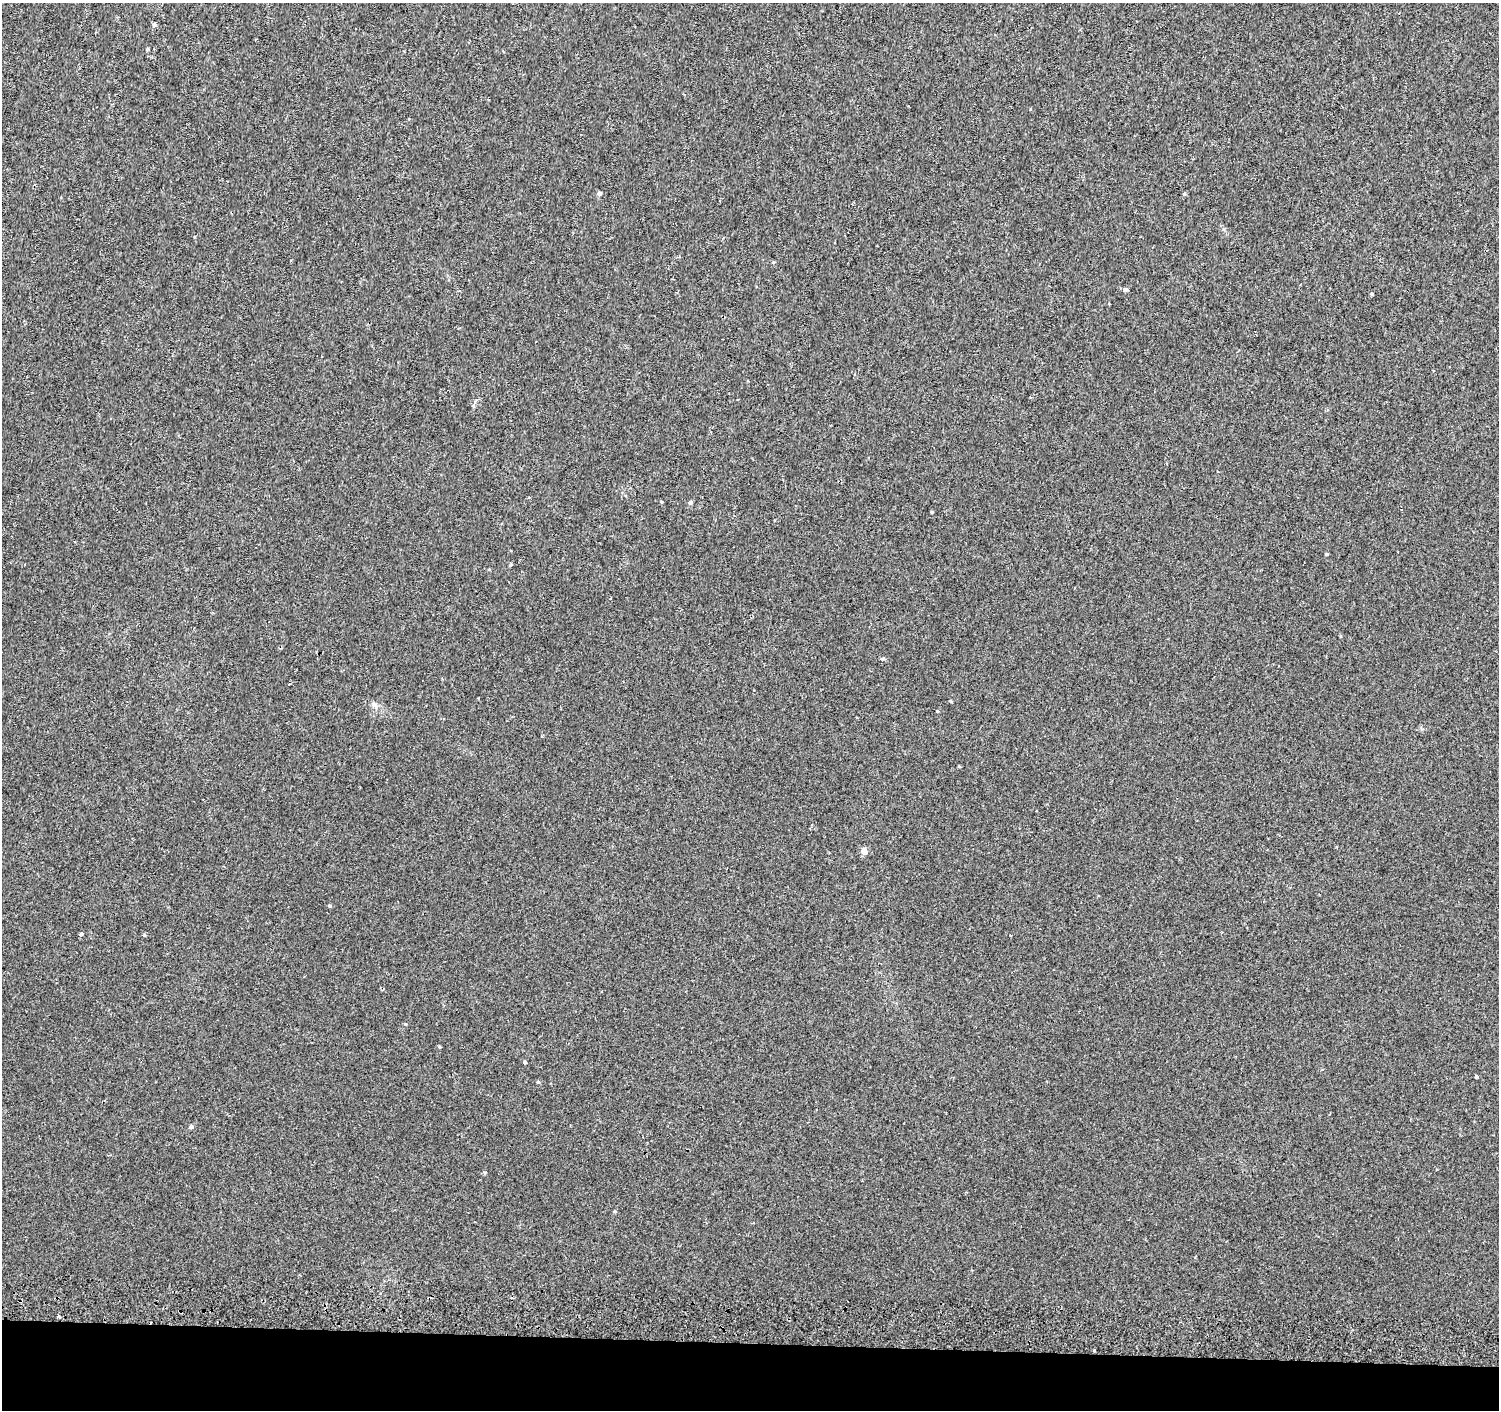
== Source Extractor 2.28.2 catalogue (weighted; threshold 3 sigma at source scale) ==
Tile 8 of 3 x 3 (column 2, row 3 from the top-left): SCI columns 1503-2999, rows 276-1683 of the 4511 x 4830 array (HDU 1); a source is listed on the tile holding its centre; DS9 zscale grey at full resolution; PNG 1501 x 1412 px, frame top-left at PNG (2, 3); no overlay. Shown black and unused: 5% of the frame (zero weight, under 2 of 3 exposures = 3% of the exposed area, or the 3 px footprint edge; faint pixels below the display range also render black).
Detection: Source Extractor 2.28.2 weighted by HDU 2 'WHT'; one run over the whole footprint, this tile lists its part. Background 0.00209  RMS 0.0036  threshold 0.0164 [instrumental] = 3 sigma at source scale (4.5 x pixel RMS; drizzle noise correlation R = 1.50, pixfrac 1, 0.0396/0.0396 arcsec/px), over >= 5 px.
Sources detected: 24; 1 cosmic-ray / hot-pixel residue — not listed; the other 23 listed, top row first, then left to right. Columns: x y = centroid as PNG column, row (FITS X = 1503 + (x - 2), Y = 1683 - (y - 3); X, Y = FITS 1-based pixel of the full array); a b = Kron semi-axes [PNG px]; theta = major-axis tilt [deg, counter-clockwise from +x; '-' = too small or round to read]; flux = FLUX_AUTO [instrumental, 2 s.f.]
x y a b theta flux
154 25 4 4 - 1
147 49 4 3 - 0.43
599 193 5 5 - 1.1
1184 194 5 4 - 0.4
773 262 4 3 - 0.42
1125 290 5 4 - 0.9
1372 294 5 3 - 0.34
661 502 5 3 - 0.31
690 502 5 4 - 0.87
882 659 6 3 19 0.38
374 705 13 5 -54 1.2
937 711 3 3 - 0.28
864 851 4 4 - 4.5
329 906 5 4 - 0.44
81 934 4 3 - 2.6
144 935 4 4 - 0.41
405 1024 4 4 - 0.35
524 1062 4 3 - 0.53
1476 1077 4 3 - 0.47
538 1082 5 4 - 0.4
191 1126 5 5 - 0.69
615 1211 4 4 - 0.41
59 1317 4 3 - 2.3
Overlapping masked pixels (flux is a lower limit): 1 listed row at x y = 59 1317
Unlisted compact peaks at least as high as the median listed source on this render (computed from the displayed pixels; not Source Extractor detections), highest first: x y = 1326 554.